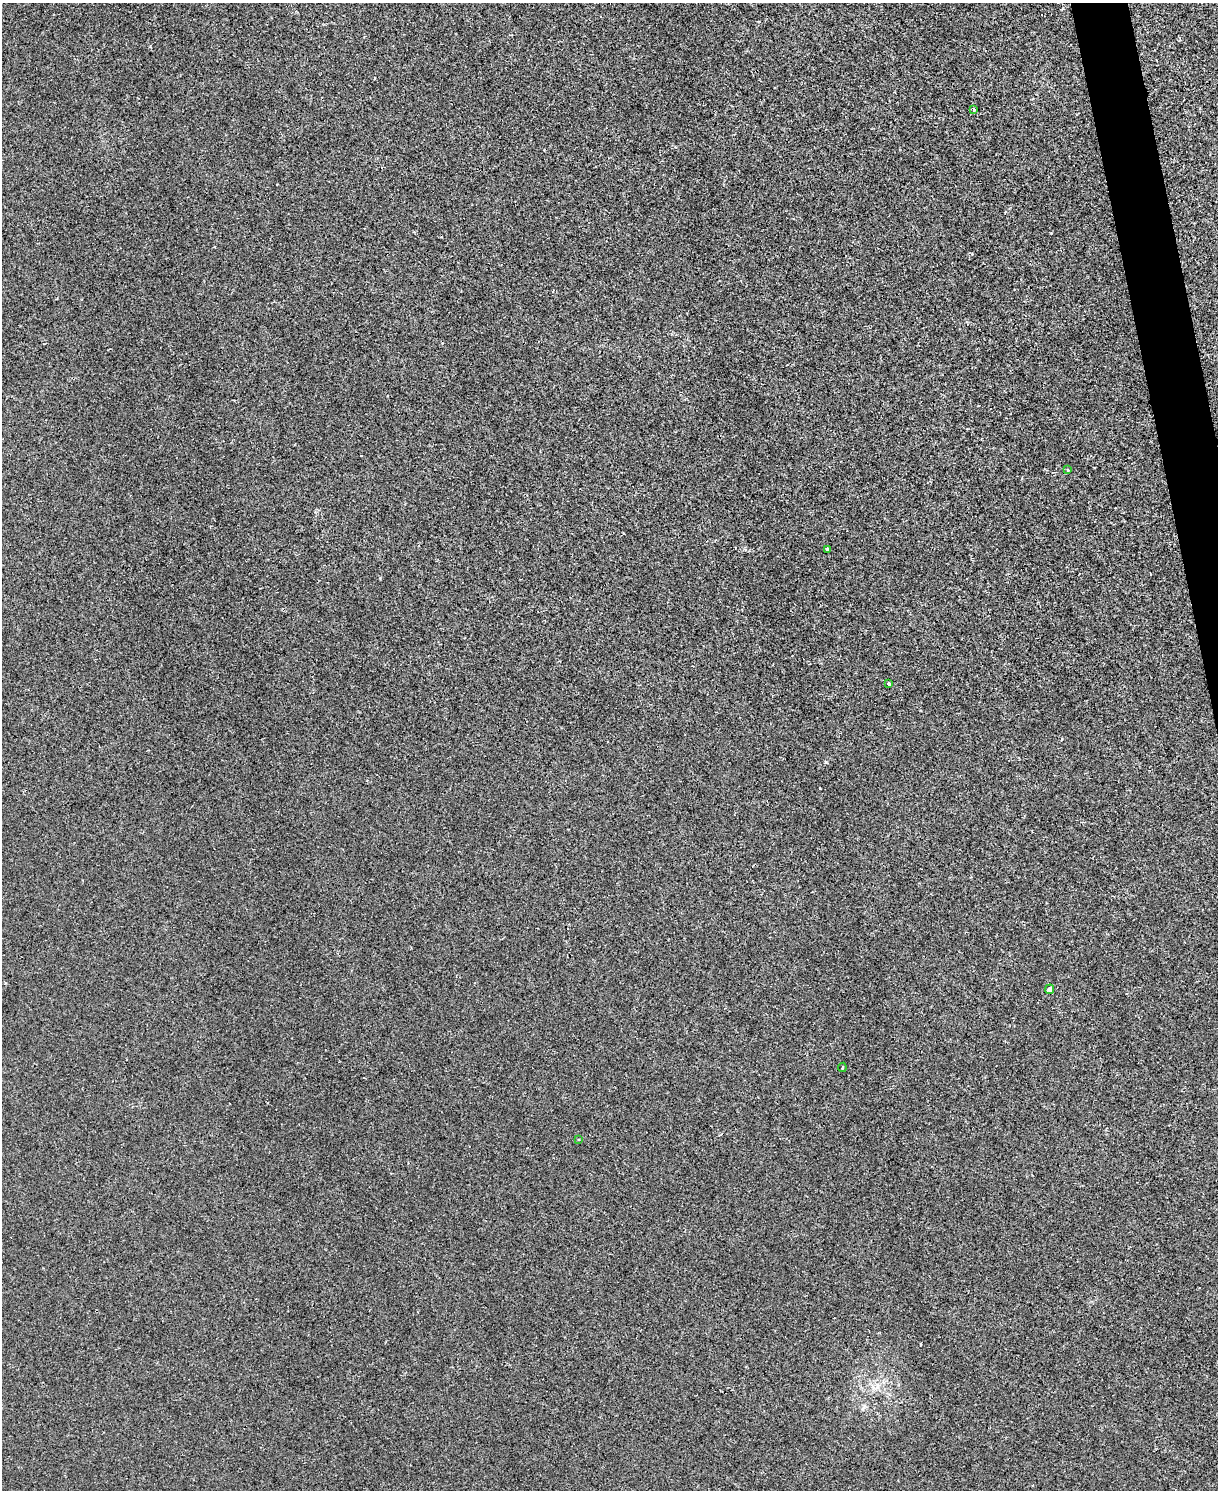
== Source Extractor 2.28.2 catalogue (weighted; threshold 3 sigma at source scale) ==
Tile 6 of 4 x 3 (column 2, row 2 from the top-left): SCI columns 1217-2432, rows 1622-3109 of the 4865 x 4846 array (HDU 1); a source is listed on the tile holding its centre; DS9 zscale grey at full resolution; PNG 1220 x 1492 px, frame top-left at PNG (2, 3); each listed source drawn as its Kron ellipse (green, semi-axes under 4 px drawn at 4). Shown black and unused: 2% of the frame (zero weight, under 2 of 3 exposures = <1% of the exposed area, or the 3 px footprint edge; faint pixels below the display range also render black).
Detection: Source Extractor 2.28.2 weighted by HDU 2 'WHT'; one run over the whole footprint, this tile lists its part. Background 0.00171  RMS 0.0034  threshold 0.0153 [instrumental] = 3 sigma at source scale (4.5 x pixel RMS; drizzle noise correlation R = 1.50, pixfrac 1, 0.05/0.05 arcsec/px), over >= 5 px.
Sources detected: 7; all 7 listed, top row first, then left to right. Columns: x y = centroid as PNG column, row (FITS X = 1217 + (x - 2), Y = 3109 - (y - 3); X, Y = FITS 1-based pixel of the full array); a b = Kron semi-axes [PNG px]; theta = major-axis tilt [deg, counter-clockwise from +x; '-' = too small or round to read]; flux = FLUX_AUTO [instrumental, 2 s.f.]
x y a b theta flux
974 110 3 2 - 0.96
1068 470 3 2 - 0.34
827 549 4 3 - 1.2
889 684 4 3 - 1.1
1050 989 5 4 - 1.3
842 1067 4 2 - 0.33
578 1139 4 2 - 0.25